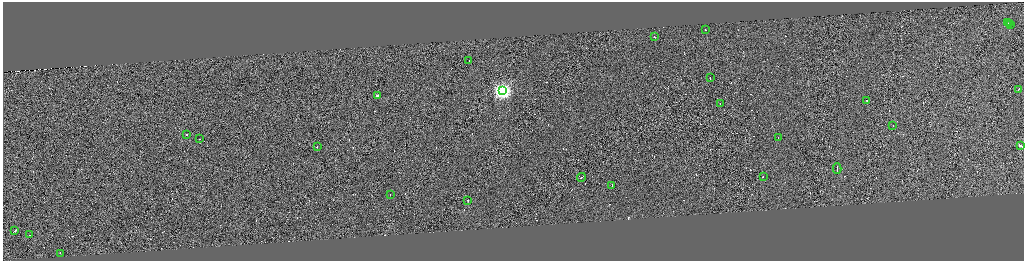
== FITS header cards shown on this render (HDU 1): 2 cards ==
NAXIS1  =                 4085
NAXIS2  =                 1034

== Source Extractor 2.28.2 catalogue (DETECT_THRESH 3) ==
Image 4085 x 1034 px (HDU 1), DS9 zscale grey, zoomed out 1/4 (1 PNG px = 4 x 4 image px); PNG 1026 x 263 px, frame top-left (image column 1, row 1033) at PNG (3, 2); each listed source drawn as its Kron ellipse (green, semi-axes under 4 px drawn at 4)
Background -0.161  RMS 4.2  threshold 12.6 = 3 sigma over >= 5 px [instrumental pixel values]
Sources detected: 350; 323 cannot appear on this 1/4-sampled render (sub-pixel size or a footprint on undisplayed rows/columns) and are neither listed nor drawn; the other 27 listed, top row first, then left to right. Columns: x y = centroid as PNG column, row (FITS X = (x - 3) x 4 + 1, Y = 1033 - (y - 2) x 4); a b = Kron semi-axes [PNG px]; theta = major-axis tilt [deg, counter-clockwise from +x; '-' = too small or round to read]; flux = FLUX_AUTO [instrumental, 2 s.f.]
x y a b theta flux
1008 22 2 1 - 21000
1010 23 2 1 - 15000
1011 25 2 1 - 20000
706 29 3 1 - 26000
655 36 2 1 - 24000
469 60 2 1 - 12000
711 77 3 1 - 59000
1019 89 3 1 - 27000
503 91 4 4 - 830000
378 95 2 2 - 20000
867 100 2 2 - 4100
721 103 2 1 - 18000
893 125 2 1 - 940
187 134 2 1 - 8100
779 137 2 1 - 15000
200 139 2 1 - 13000
1021 145 3 1 - 140000
318 146 3 1 - 27000
838 168 5 1 - 41000
764 176 2 1 - 16000
582 177 4 1 - 41000
612 185 2 1 - 16000
391 195 2 1 - 17000
468 200 2 1 - 600000
15 230 3 1 - 32000
30 234 2 1 - 20000
61 253 2 1 - 15000
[323 sub-pixel or undisplayed-footprint detections neither listed nor drawn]